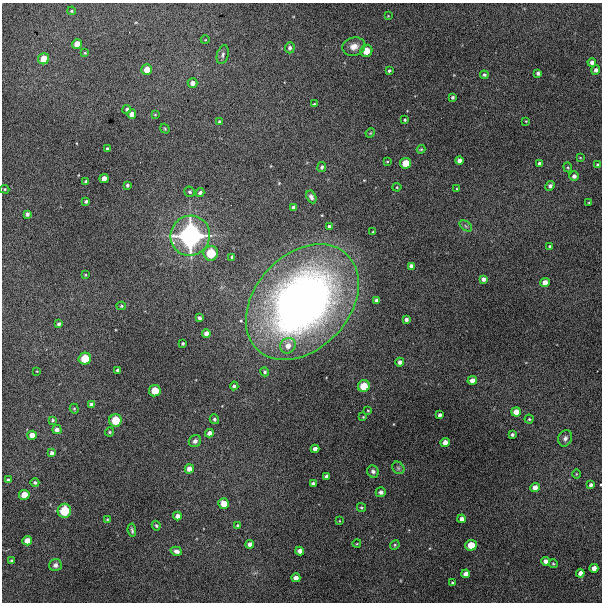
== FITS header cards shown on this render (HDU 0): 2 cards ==
NAXIS1  =                  600 / Width of image
NAXIS2  =                  600 / Height of image

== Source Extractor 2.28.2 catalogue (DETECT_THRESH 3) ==
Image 600 x 600 px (HDU 0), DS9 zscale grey, 1 PNG px = 1 image px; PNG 604 x 604 px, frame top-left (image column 1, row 600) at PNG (2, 3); each listed source drawn as its Kron ellipse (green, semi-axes under 4 px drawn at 4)
Background 3870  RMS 280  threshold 846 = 3 sigma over >= 5 px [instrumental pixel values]
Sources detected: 139; all 139 listed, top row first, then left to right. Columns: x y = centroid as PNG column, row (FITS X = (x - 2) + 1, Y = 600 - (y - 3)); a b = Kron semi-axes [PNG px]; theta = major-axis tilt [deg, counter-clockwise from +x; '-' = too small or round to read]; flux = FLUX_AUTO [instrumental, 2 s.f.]
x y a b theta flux
72 11 4 3 - 2.6e+04
388 16 3 3 - 1.2e+04
205 40 4 3 - 1.5e+04
77 44 5 5 - 2.2e+05
354 47 11 9 16 1.6e+05
290 48 5 5 - 4.8e+04
366 51 6 6 - 2.8e+05
85 53 3 3 - 1.9e+04
223 55 10 5 73 5.6e+04
44 59 6 5 - 3.0e+05
592 62 4 4 - 7.5e+04
147 70 5 5 - 2.4e+05
596 70 5 4 - 6.7e+04
389 71 3 3 - 2.9e+04
538 73 4 4 - 5.8e+04
484 75 4 4 - 3.6e+04
193 83 5 4 - 1.0e+05
452 97 4 3 - 3.5e+04
314 104 3 3 - 2.0e+04
127 109 4 4 - 3.9e+04
132 114 5 4 - 1.2e+05
155 115 4 2 - 1.5e+04
405 120 3 3 - 2.4e+04
219 121 3 3 - 2.6e+04
526 121 3 2 - 1.3e+04
165 129 5 3 - 2.2e+04
370 133 5 3 - 1.9e+04
107 149 3 3 - 3.5e+04
421 149 4 4 - 2.1e+04
580 157 4 2 - 1.3e+04
459 161 4 4 - 9.2e+04
387 162 3 3 - 1.8e+04
406 163 5 5 - 3.0e+05
540 164 4 4 - 6.5e+04
598 165 4 4 - 5.6e+04
322 167 5 4 - 4.0e+04
568 167 5 4 - 2.1e+04
574 176 4 4 - 7.6e+04
104 179 4 4 - 1.5e+05
86 181 3 3 - 2.9e+04
127 185 3 3 - 3.4e+04
550 186 5 4 - 6.4e+04
397 187 4 4 - 1.8e+04
5 189 5 4 - 2.5e+04
456 189 3 2 - 1.4e+04
190 192 5 5 - 3.4e+04
200 193 4 4 - 5.3e+04
311 197 7 4 -63 6.4e+04
86 201 4 3 - 4.1e+04
589 203 4 3 - 1.6e+04
294 207 4 4 - 6.0e+04
27 214 4 4 - 5.7e+04
329 226 3 3 - 4.2e+04
466 226 7 4 -36 3.8e+04
373 232 3 3 - 1.9e+04
190 236 20 19 - 3.5e+06
550 246 4 3 - 3.1e+04
211 253 7 7 - 5.3e+05
232 257 4 3 - 3.3e+04
411 266 4 4 - 8.3e+04
85 275 3 3 - 1.7e+04
483 279 4 4 - 7.7e+04
545 283 5 4 - 1.5e+05
377 300 4 3 - 5.7e+04
302 302 65 47 47 1.3e+07
121 306 4 4 - 2.4e+04
199 318 4 3 - 4.6e+04
406 319 4 3 - 5.7e+04
59 324 4 3 - 5.2e+04
206 333 4 4 - 1.1e+05
183 343 3 3 - 2.7e+04
288 346 8 7 - 1.7e+05
85 359 6 6 - 4.2e+05
400 362 4 4 - 7.5e+04
118 370 3 3 - 4.3e+04
37 371 3 2 - 1.3e+04
265 372 5 4 - 3.2e+04
472 380 4 4 - 1.2e+05
234 386 4 4 - 4.4e+04
364 386 6 6 - 3.6e+05
155 391 6 5 - 3.4e+05
92 405 4 4 - 7.5e+04
74 409 5 4 - 2.3e+04
368 410 4 3 - 1.9e+04
516 412 5 4 - 1.7e+05
440 415 4 3 - 5.4e+04
363 417 3 3 - 1.4e+04
214 419 5 4 - 3.9e+04
529 419 4 4 - 2.4e+04
53 420 3 3 - 2.9e+04
115 420 6 6 - 4.4e+05
57 430 4 4 - 9.1e+04
110 432 5 3 - 2.3e+04
209 433 4 4 - 1.1e+05
512 434 3 3 - 4.3e+04
32 435 5 4 - 1.5e+05
565 438 8 6 67 7.8e+04
195 441 6 5 - 6.1e+04
445 443 4 4 - 1.4e+05
315 449 4 4 - 1.1e+05
52 453 4 4 - 6.9e+04
398 468 7 5 -47 4.1e+04
189 469 4 4 - 1.2e+05
373 471 6 5 - 5.8e+04
576 474 5 3 - 1.7e+04
327 476 4 4 - 6.9e+04
8 480 4 4 - 5.0e+04
35 482 4 4 - 3.8e+04
313 484 4 3 - 5.3e+04
591 485 4 3 - 5.8e+04
535 488 4 4 - 1.4e+05
381 492 5 5 - 5.4e+04
24 495 5 5 - 2.4e+05
224 503 5 5 - 2.3e+05
361 507 4 4 - 2.9e+04
64 511 7 7 - 5.6e+05
177 516 4 4 - 1.1e+05
107 519 3 3 - 1.6e+04
462 519 4 4 - 9.4e+04
339 521 4 4 - 1.7e+04
156 526 5 3 - 2.8e+04
238 526 3 3 - 3.7e+04
132 530 7 3 -83 3.7e+04
27 541 5 4 - 1.7e+05
357 543 4 3 - 1.5e+04
250 544 4 4 - 1.1e+05
395 545 5 4 - 2.4e+04
471 545 6 5 - 3.0e+05
176 551 6 4 -17 8.3e+04
300 551 4 4 - 1.1e+05
11 560 3 3 - 2.6e+04
545 561 4 4 - 8.8e+04
553 564 4 4 - 2.5e+04
55 565 6 6 - 6.6e+04
594 568 4 4 - 1.3e+05
580 573 4 4 - 8.1e+04
466 574 4 4 - 1.0e+05
296 578 4 4 - 1.1e+05
452 583 3 3 - 2.6e+04